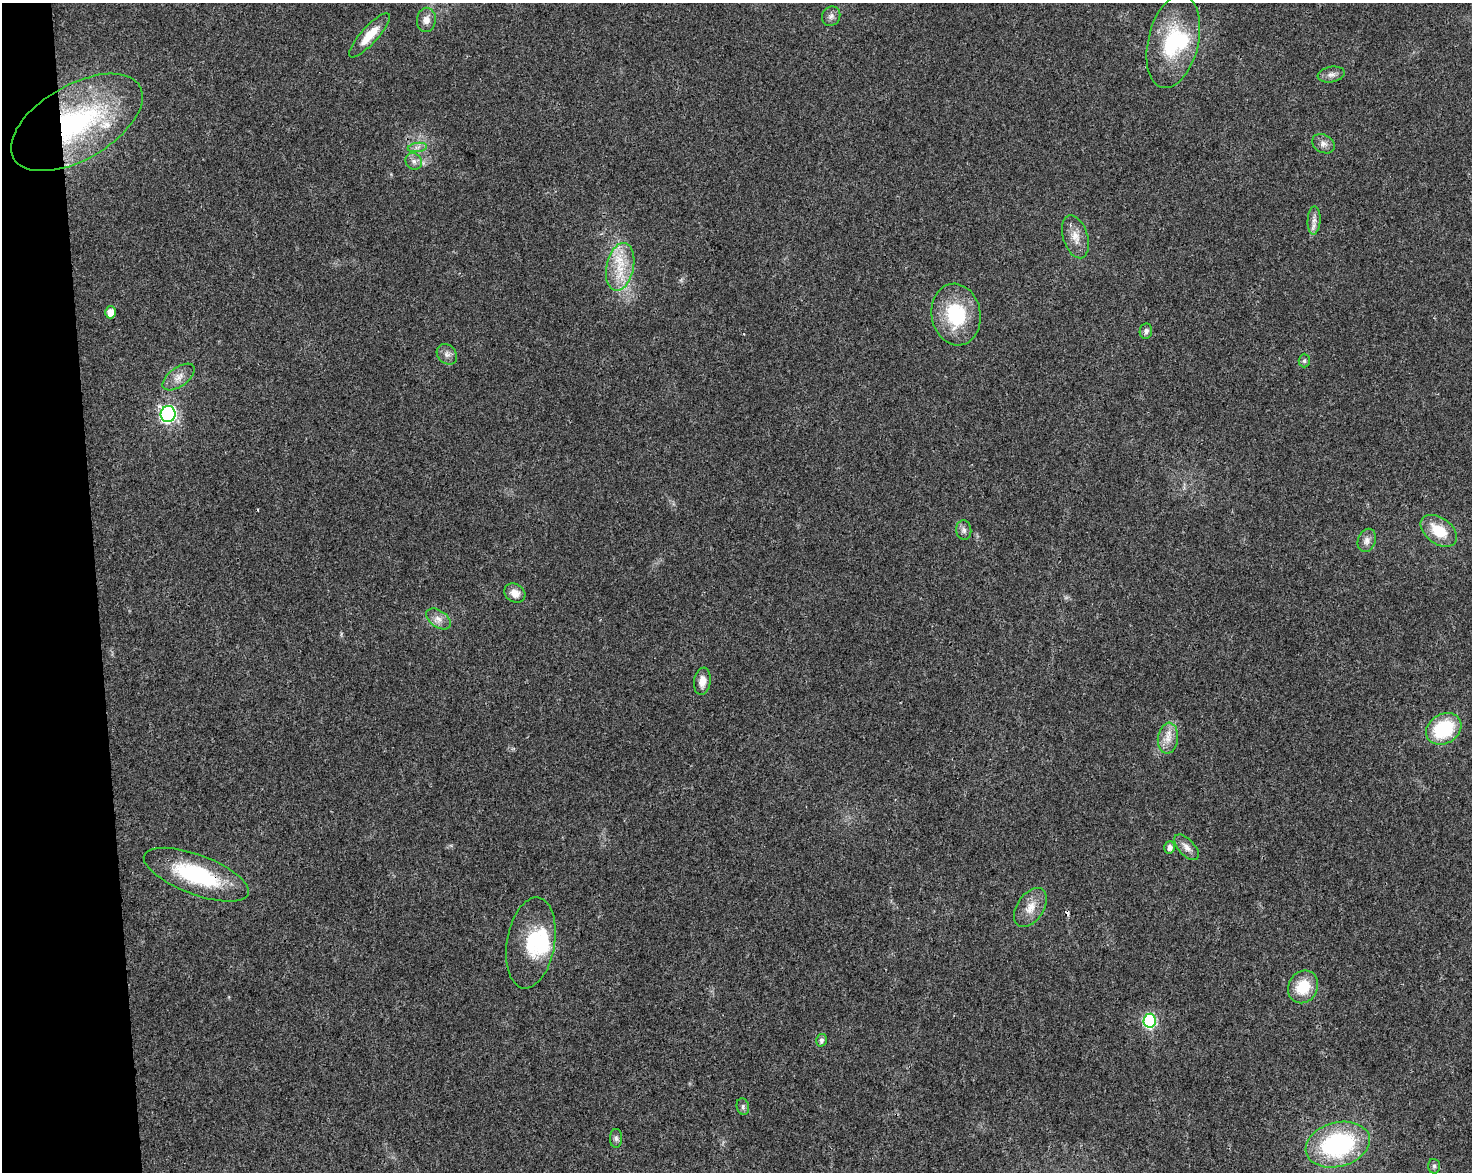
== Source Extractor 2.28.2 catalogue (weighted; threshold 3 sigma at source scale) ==
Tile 4 of 3 x 4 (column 1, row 2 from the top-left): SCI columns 69-1538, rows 2396-3565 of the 4503 x 4793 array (HDU 1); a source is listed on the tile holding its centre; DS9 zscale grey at full resolution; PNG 1474 x 1174 px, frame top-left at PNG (2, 3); each listed source drawn as its Kron ellipse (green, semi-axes under 4 px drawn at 4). Shown black and unused: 6% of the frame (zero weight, under 3 of 4 exposures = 5% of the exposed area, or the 3 px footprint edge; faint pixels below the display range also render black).
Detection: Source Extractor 2.28.2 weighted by HDU 2 'WHT'; one run over the whole footprint, this tile lists its part. Background 0.0167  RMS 0.0027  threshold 0.0123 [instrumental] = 3 sigma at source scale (4.5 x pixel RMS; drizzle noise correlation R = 1.50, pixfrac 1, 0.0396/0.0396 arcsec/px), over >= 5 px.
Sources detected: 44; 3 inside a brighter object's white glare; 1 cosmic-ray / hot-pixel residue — neither listed nor drawn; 1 inside a brighter listed object's ellipse — not listed separately; the other 39 listed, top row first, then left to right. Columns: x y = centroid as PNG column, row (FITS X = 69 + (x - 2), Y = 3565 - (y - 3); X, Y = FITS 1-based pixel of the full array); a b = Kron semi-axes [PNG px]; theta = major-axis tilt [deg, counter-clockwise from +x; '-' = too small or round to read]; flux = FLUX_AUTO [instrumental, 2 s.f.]
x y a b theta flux
831 16 10 9 - 1.2
426 20 12 9 82 2
369 35 29 8 48 5.7
1173 42 47 25 77 21
1331 75 13 8 11 1.4
77 122 73 37 30 54
1323 144 12 9 -29 1.5
417 147 9 4 8 0.96
414 161 9 8 - 1.3
1314 220 14 6 87 1.6
1075 237 22 12 -72 3.6
620 267 24 13 78 7.8
111 312 6 5 - 2.9
956 314 31 24 -80 17
1146 331 7 6 - 0.95
447 354 11 9 -46 1.4
1304 361 7 5 89 0.57
179 377 18 9 36 2.6
168 414 8 7 - 73
964 530 10 7 -84 1.1
1439 531 20 13 -36 7.6
1367 540 12 8 69 1.6
515 593 11 9 -29 2.4
438 619 14 8 -34 2
702 681 13 8 81 2.4
1444 729 19 14 31 17
1168 738 15 10 83 3
1170 847 6 5 - 1.2
1187 847 16 8 -47 1.9
196 875 55 20 -21 25
1030 908 22 13 56 4.1
531 943 46 24 80 14
1303 987 17 14 62 8.4
1150 1021 7 6 - 40
821 1040 6 5 - 0.93
743 1107 8 6 -76 0.69
616 1138 9 6 -89 0.81
1338 1145 33 22 15 38
1434 1166 7 6 - 0.65
Overlapping masked pixels (flux is a lower limit): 2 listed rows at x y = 77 122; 196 875